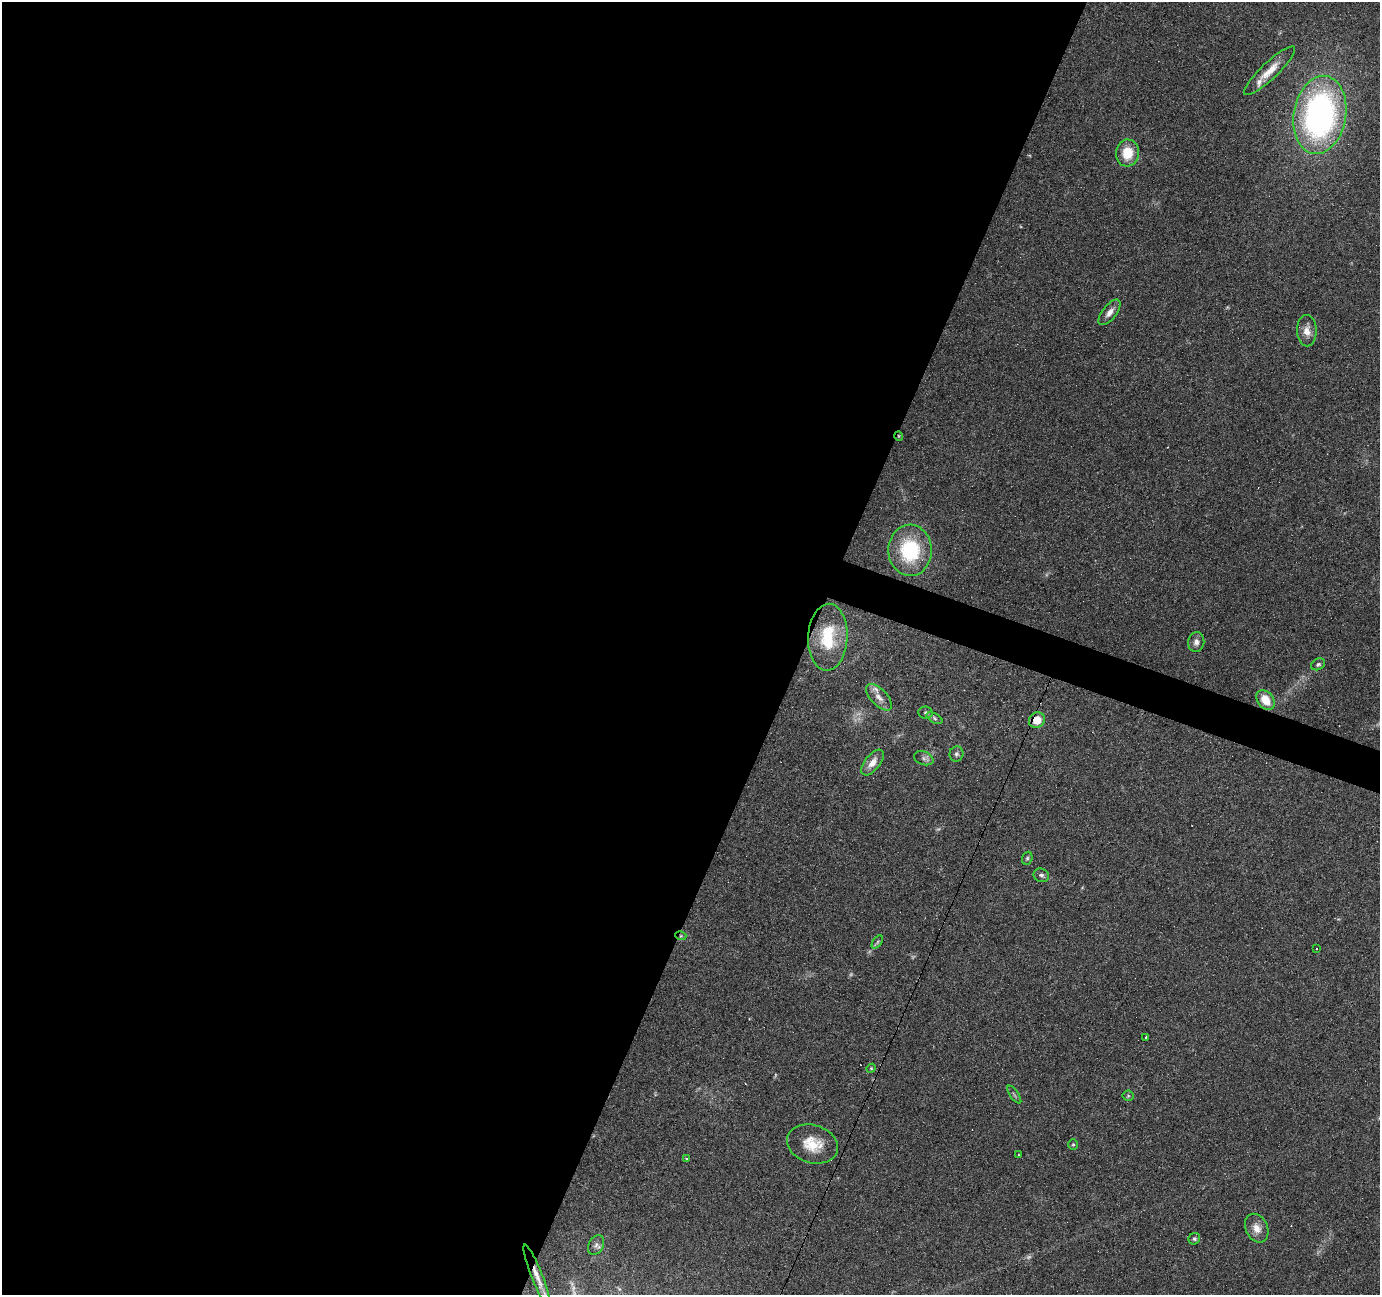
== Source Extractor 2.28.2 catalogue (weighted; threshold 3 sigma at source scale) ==
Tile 5 of 4 x 4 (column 1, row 2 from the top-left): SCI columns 1-1378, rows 2795-4087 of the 5516 x 5653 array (HDU 1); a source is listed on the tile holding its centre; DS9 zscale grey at full resolution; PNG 1382 x 1297 px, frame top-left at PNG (2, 2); each listed source drawn as its Kron ellipse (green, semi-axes under 4 px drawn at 4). Shown black and unused: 60% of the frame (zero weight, under 4 of 7 exposures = <1% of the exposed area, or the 3 px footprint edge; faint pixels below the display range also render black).
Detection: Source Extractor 2.28.2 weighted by HDU 2 'WHT'; one run over the whole footprint, this tile lists its part. Background 0.035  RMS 0.0028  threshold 0.0115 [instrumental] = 3 sigma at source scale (4.09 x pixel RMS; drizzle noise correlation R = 1.36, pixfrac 0.8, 0.0396/0.0396 arcsec/px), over >= 5 px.
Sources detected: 43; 3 too faint to see at this stretch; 3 cosmic-ray / hot-pixel residue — neither listed nor drawn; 2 inside a brighter listed object's ellipse — not listed separately; the other 35 listed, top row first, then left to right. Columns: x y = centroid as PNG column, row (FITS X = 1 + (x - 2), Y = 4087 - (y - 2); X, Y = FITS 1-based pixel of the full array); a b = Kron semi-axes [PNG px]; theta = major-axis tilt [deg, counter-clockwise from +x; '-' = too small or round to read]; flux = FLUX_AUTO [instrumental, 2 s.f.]
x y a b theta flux
1270 71 34 8 43 4.3
1320 115 39 26 80 83
1127 153 13 11 83 5.8
1110 312 15 7 51 1.8
1307 331 16 10 -89 2.4
899 436 5 3 - 0.19
910 550 26 21 -88 19
828 637 33 19 88 13
1196 642 10 8 80 1.2
1318 664 7 5 28 0.59
879 697 16 8 -46 2
1266 700 11 8 -51 4.5
926 713 7 6 - 0.54
934 718 9 4 -29 0.49
1037 720 8 7 - 4.2
956 754 7 7 - 0.65
924 758 10 6 -19 0.92
873 762 15 7 51 2.5
1027 858 7 5 68 0.43
1041 875 8 6 -22 0.73
681 936 5 3 - 0.3
877 942 7 4 53 0.47
1317 948 3 2 - 0.54
1146 1037 3 3 - 0.5
871 1068 4 4 - 0.28
1014 1095 10 2 -55 0.39
1128 1096 5 5 - 0.36
812 1144 26 19 -17 6.6
1073 1145 5 4 - 0.4
1018 1155 3 2 - 0.2
686 1159 3 3 - 0.56
1257 1228 15 11 -65 2.6
1194 1239 6 5 - 0.48
596 1245 10 7 60 1.1
537 1276 34 5 -69 3.2
Overlapping masked pixels (flux is a lower limit): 4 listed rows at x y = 899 436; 1037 720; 681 936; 537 1276